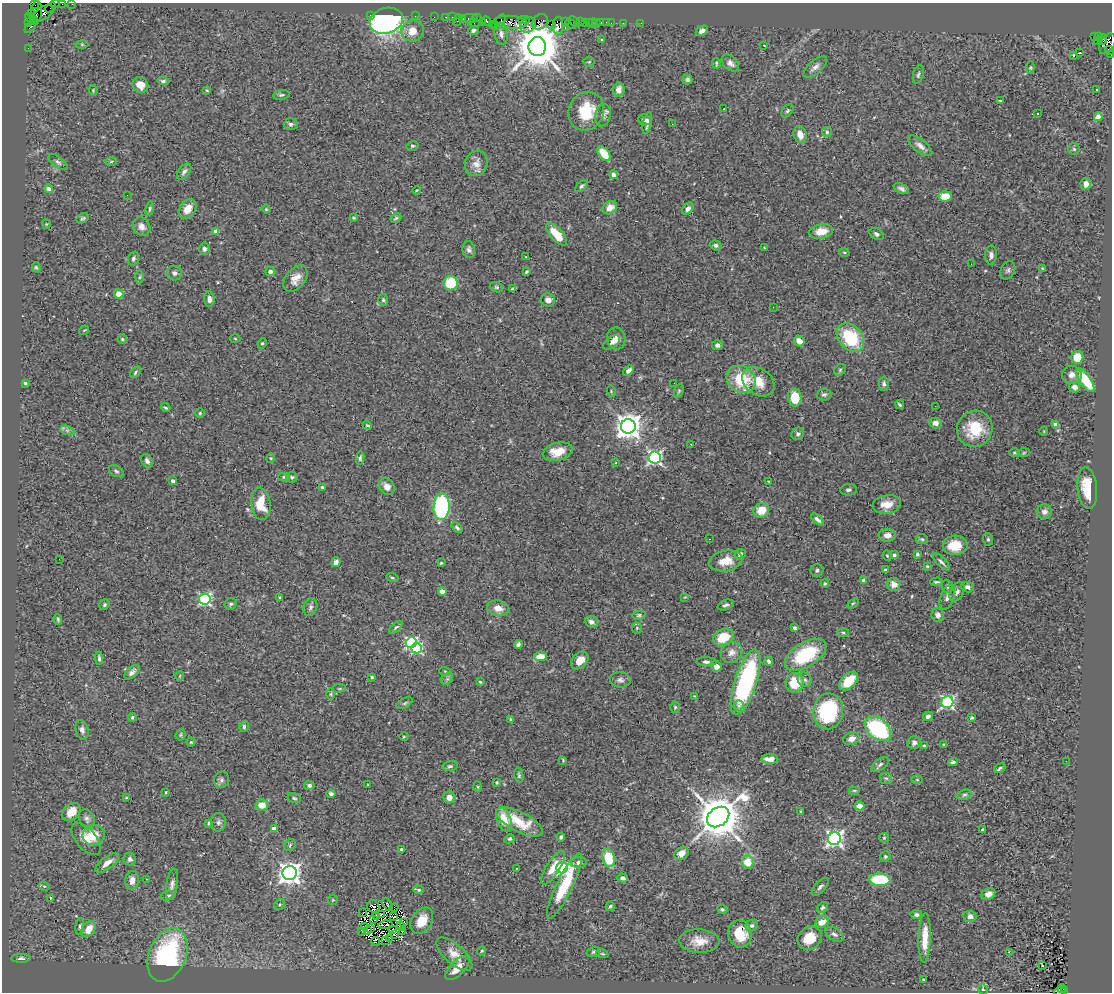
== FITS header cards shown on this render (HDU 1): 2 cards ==
NAXIS1  =                 1110
NAXIS2  =                  990

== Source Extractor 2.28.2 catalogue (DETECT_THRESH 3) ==
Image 1110 x 990 px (HDU 1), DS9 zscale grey, 1 PNG px = 1 image px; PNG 1114 x 994 px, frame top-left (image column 1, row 990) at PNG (2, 3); each listed source drawn as its Kron ellipse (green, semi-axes under 4 px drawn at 4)
Background 1.44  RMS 0.059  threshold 0.177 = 3 sigma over >= 5 px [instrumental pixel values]
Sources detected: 419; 4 with non-positive FLUX_AUTO (blend fragments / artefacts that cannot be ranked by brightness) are neither listed nor drawn; the other 415 listed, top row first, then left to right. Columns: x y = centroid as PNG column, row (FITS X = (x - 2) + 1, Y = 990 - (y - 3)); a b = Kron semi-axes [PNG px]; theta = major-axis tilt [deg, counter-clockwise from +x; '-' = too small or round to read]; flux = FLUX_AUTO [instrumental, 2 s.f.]
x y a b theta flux
34 4 3 2 - 52
55 4 4 2 - 94
62 4 2 2 - 13
72 4 2 2 - 37
50 8 6 2 45 110
36 13 12 5 84 450
44 13 11 6 31 830
32 14 3 3 - 56
370 15 2 2 - 42
415 16 2 2 - 35
434 17 2 2 - 33
446 17 3 2 - 86
452 17 2 2 - 31
477 18 4 3 - 54
32 19 8 2 -37 220
463 19 3 3 - 120
470 19 8 4 2 240
457 20 6 2 72 230
524 20 6 2 0 410
386 21 17 13 18 980
486 21 5 4 - 240
500 21 7 3 55 140
565 21 3 2 - 96
575 21 6 3 -42 200
29 22 4 3 - 140
510 22 17 6 -3 1400
540 22 8 7 - 430
581 22 3 2 - 75
589 22 4 3 - 29
601 22 4 3 - 140
606 22 2 2 - 14
474 23 6 3 -2 72
482 23 3 3 - 130
585 23 4 3 - 140
593 23 5 2 - 39
611 23 2 2 - 29
623 23 2 2 - 17
641 23 2 2 - 23
492 24 2 2 - 99
551 24 2 2 - 68
571 24 6 3 -22 220
596 24 2 2 - 19
528 25 8 7 - 970
496 26 4 3 - 57
558 26 9 5 90 740
31 27 7 3 48 190
565 28 3 2 - 200
473 30 5 4 - 8.2
413 31 11 10 - 56
702 31 7 4 32 15
501 34 11 6 -82 19
1094 36 3 2 - 330
1098 37 4 3 - 36
602 40 4 3 - 3.9
1103 40 5 3 - 170
1097 41 2 2 - 21
82 44 6 4 -1 5.2
1107 44 11 7 60 1000
764 45 3 2 - 3.7
537 47 9 9 - 19000
28 48 2 2 - 22
1110 50 4 4 - 180
1080 53 3 2 - 6
1073 55 3 3 - 9.3
1111 55 3 2 - 51
589 62 5 5 - 4.6
716 63 5 3 - 4.6
730 63 10 6 -45 17
815 67 14 6 40 20
1030 68 6 4 84 4.9
918 75 10 5 76 9.2
688 80 5 5 - 8.1
163 81 6 4 -5 9
140 85 8 7 - 36
619 89 7 6 - 18
93 90 5 3 - 3.9
207 90 4 3 - 4.2
1096 90 3 2 - 5.8
281 95 8 5 9 7.7
1000 100 3 2 - 7.2
724 109 3 2 - 13
586 111 20 17 66 140
787 111 8 5 48 7.1
1037 114 3 3 - 7.9
603 115 11 8 77 15
1098 117 4 4 - 76
644 120 6 5 - 17
647 123 11 4 78 12
291 124 7 6 - 10
672 124 2 2 - 1.9
827 132 5 5 - 6.1
800 135 8 6 -73 32
412 146 6 4 12 5.8
920 146 14 6 -38 21
1074 149 6 5 - 6.7
604 154 8 5 -52 100
58 162 11 5 -38 12
111 162 5 3 - 5.3
476 164 13 11 63 34
184 172 9 5 53 13
614 175 4 4 - 37
1086 184 6 5 - 27
582 186 8 4 42 7.8
49 189 4 4 - 22
901 189 8 5 -23 12
417 190 4 2 - 3.5
127 195 2 2 - 43
945 196 7 5 5 67
610 208 8 6 33 31
150 209 7 4 81 6.4
188 209 10 7 54 47
266 209 4 4 - 3.8
688 209 7 5 50 18
83 218 6 4 30 7.4
354 218 4 3 - 5.9
396 218 6 4 29 6.1
46 224 4 4 - 3.7
142 226 10 8 -55 22
216 231 4 4 - 43
821 231 12 7 10 50
557 234 14 6 -48 92
876 234 8 5 -33 12
716 245 6 5 - 9.6
765 248 3 2 - 3
204 249 6 5 - 9
469 250 8 6 -83 13
844 252 5 3 - 4.4
991 255 9 6 88 15
525 257 3 2 - 12
133 258 7 5 70 9.6
971 264 2 2 - 1.8
36 267 5 4 - 5
1042 268 4 3 - 3.6
1008 270 9 7 63 11
270 271 5 4 - 12
526 272 4 3 - 5.5
174 273 8 7 - 14
140 277 6 4 87 5.7
295 278 15 9 52 39
451 283 7 7 - 150
496 287 7 5 -16 7
513 289 4 3 - 10
119 294 4 4 - 64
209 299 7 5 -85 17
383 300 6 5 - 6.6
548 300 7 6 - 19
773 307 2 2 - 4.4
84 330 5 3 - 3
850 338 16 11 -50 230
122 339 4 4 - 5.5
235 339 5 3 - 3.9
616 339 11 9 -78 25
799 341 5 5 - 28
611 342 10 5 37 22
262 343 5 4 - 5
717 345 5 5 - 13
1077 357 6 6 - 85
628 370 6 4 42 14
840 370 6 5 - 6.4
135 372 7 4 49 6
1072 375 10 9 - 25
741 379 15 13 -36 160
1085 380 14 5 -56 170
758 382 18 13 -37 71
25 383 4 3 - 6.8
674 383 2 2 - 6.8
884 384 7 5 89 12
1075 387 6 5 - 24
611 391 6 3 -74 4.1
679 391 7 4 69 5.9
824 394 7 6 - 9.4
795 398 9 6 -83 89
900 405 4 3 - 5.5
935 406 2 2 - 7.2
166 408 5 3 - 5.9
200 413 4 4 - 5
935 423 6 5 - 22
1056 424 4 4 - 39
367 425 5 3 - 4.5
628 426 7 7 - 4500
975 429 18 17 - 140
67 430 7 4 -19 11
1044 431 4 3 - 3.1
798 434 6 6 - 11
691 445 3 2 - 2.3
558 452 15 8 13 71
1014 453 5 4 - 5.1
1024 453 6 4 2 4.8
655 457 6 6 - 820
271 458 5 3 - 3.6
360 458 6 4 79 9.4
147 461 7 5 -60 13
616 463 3 2 - 3.5
116 471 8 5 -29 8.8
284 477 6 4 -1 7.1
292 477 6 5 - 7.5
173 481 4 3 - 14
768 481 3 2 - 2.6
387 486 9 7 -51 25
322 487 3 3 - 10
1087 488 21 10 -85 120
849 490 8 5 6 11
261 504 16 9 -83 99
887 504 14 9 10 51
442 507 13 8 85 640
761 510 8 7 - 64
1044 512 7 7 - 21
817 519 8 4 -42 14
457 528 6 3 -38 7.5
887 535 8 6 2 25
709 539 2 2 - 2.2
922 539 6 5 - 6.7
988 539 6 5 - 7
955 545 12 10 1 86
740 554 5 5 - 12
917 554 3 3 - 5.8
894 555 4 4 - 11
887 556 5 4 - 4.8
59 559 2 2 - 4.9
726 561 17 10 11 61
336 562 5 4 - 23
941 562 11 4 -46 12
441 563 3 3 - 4.4
927 566 3 3 - 4.3
817 570 6 6 - 11
885 570 4 3 - 7.7
392 578 6 4 -18 5.2
864 580 4 3 - 21
936 582 6 3 3 6.2
825 583 4 3 - 4.2
894 584 7 6 - 31
947 586 6 5 - 9.2
967 587 6 5 - 12
442 592 4 4 - 43
957 592 10 6 61 15
685 597 4 4 - 3
947 597 13 6 70 18
280 598 4 3 - 4.1
205 599 6 5 - 580
853 603 6 3 36 4.8
231 604 6 5 - 8.4
104 605 5 5 - 6.7
725 605 8 5 21 9.5
310 607 9 6 72 12
498 608 11 7 -12 39
639 615 6 4 11 6.9
938 615 7 6 - 20
58 619 5 4 - 5
591 622 7 5 -18 16
396 627 8 3 40 6.1
637 628 5 5 - 5.4
795 628 4 3 - 7.6
843 632 6 4 -1 5.8
723 637 11 8 25 99
411 643 6 5 - 540
518 644 4 4 - 9
417 648 5 5 - 340
731 652 11 10 - 27
806 655 23 12 31 250
540 656 6 5 - 53
99 658 7 3 -86 7.6
580 660 10 7 46 41
769 661 5 4 - 9.3
706 662 10 4 -1 12
716 666 6 5 - 28
445 671 6 3 -19 4.3
132 672 9 5 42 14
180 676 4 3 - 2.9
372 677 4 3 - 5.1
447 679 6 5 - 8.7
620 680 10 7 -6 15
805 680 7 6 - 11
849 681 11 7 46 89
480 682 4 3 - 3.3
746 682 34 11 72 570
795 683 10 9 - 100
339 688 7 3 8 4.4
331 694 5 3 - 4.9
694 696 3 3 - 3.2
947 702 6 6 - 620
405 703 9 4 28 7.4
739 706 5 4 - 16
675 707 5 4 - 5.7
828 711 18 15 82 330
928 716 5 4 - 11
132 717 4 4 - 5.7
971 718 4 3 - 5.4
511 720 4 3 - 8
244 726 5 5 - 8.7
878 729 15 10 -39 380
82 730 10 6 -77 16
181 735 5 5 - 5.2
404 736 4 3 - 3.2
852 739 8 6 19 27
191 742 4 4 - 4.5
914 742 6 6 - 14
944 745 3 3 - 9.2
924 746 4 3 - 4.7
770 759 8 5 0 28
563 760 4 3 - 3.7
1066 761 2 2 - 5.2
953 762 5 4 - 9.1
880 764 10 5 38 11
450 766 8 5 10 8
1000 768 6 3 33 8.6
519 775 8 4 -79 6.4
886 778 6 5 - 8.4
221 780 8 7 - 12
917 780 6 4 0 4.7
497 782 4 3 - 4.3
309 785 5 4 - 11
368 785 3 2 - 2.8
478 787 5 3 - 3.9
854 790 6 4 0 4.7
166 792 3 2 - 3
331 794 4 4 - 9.5
964 795 8 5 18 9.2
449 797 6 6 - 26
126 798 3 3 - 3.7
294 798 7 5 -17 6.6
262 805 6 5 - 46
859 806 5 4 - 26
71 812 10 7 47 53
801 812 4 3 - 4.3
718 817 12 9 36 18000
87 819 10 7 -68 14
504 819 13 7 -68 64
218 822 9 7 85 13
519 822 26 10 -27 100
209 823 4 3 - 5.7
274 828 4 4 - 27
982 829 3 3 - 8.3
94 835 11 10 - 79
561 837 4 3 - 7
884 838 5 4 - 4.6
86 839 19 10 -50 47
509 839 5 4 - 5.5
834 839 6 6 - 1300
290 845 6 5 - 6.8
402 850 3 3 - 18
681 853 7 6 - 29
885 856 5 5 - 7.8
609 858 9 6 -73 120
130 859 6 6 - 12
748 862 6 6 - 62
107 863 14 6 37 33
579 863 8 5 1 15
553 868 19 6 57 59
562 868 6 5 - 730
517 869 3 2 - 3.6
290 873 7 7 - 3000
623 878 5 4 - 11
147 879 3 3 - 6.3
132 880 9 6 82 30
880 880 10 6 -3 250
172 884 16 5 81 19
44 886 5 3 - 4.2
564 886 36 8 64 170
820 887 11 5 47 12
418 890 5 4 - 8.6
988 894 7 5 25 21
168 896 8 4 14 7.6
50 899 3 2 - 45
333 900 5 5 - 4.2
388 904 7 2 -63 5.6
280 905 6 5 - 6.2
610 906 5 4 - 6.6
373 907 6 6 - 0.8
394 908 4 4 - 3.4
822 908 6 5 - 8
722 909 5 4 - 5.8
363 913 2 2 - 1.4
381 915 4 3 - 5.2
916 915 6 4 -8 9.3
377 916 3 2 - 1.9
970 916 6 5 - 18
394 917 3 2 - 4.1
374 919 3 2 - 3.3
422 921 14 10 58 61
822 922 7 5 30 49
404 923 3 2 - 14
385 925 7 2 7 3
80 926 8 4 81 6.6
365 926 3 2 - 3.2
401 926 5 2 - 5.5
752 926 6 5 - 11
89 929 9 6 55 45
370 929 2 2 - 2.5
393 930 3 2 - 5.3
362 931 2 2 - 2.9
368 931 3 2 - 1.4
403 931 3 3 - 6
395 934 4 2 - 3.7
740 934 13 12 - 100
834 934 10 6 -32 15
810 938 13 11 37 88
925 938 25 6 88 72
389 939 4 2 - 3.6
385 940 4 2 - 0.72
376 941 4 3 - 4.8
699 941 20 12 -2 57
482 951 5 4 - 4.5
593 952 7 5 15 6.4
1009 952 3 2 - 10
454 954 22 9 -42 51
602 954 6 4 -18 5.4
167 955 28 18 68 510
21 958 10 4 1 9.3
1042 965 3 3 - 67
457 968 15 7 45 52
923 980 3 3 - 4.5
983 989 5 4 - 5.1
1062 989 4 3 - 140
1065 990 4 2 - 130
1061 992 6 2 0 260
At the frame edge (FLAGS 8, measured only in part): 8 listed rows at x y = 34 4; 55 4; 62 4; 72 4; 1107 44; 1110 50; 1111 55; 1061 992
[4 non-positive-flux detections neither listed nor drawn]